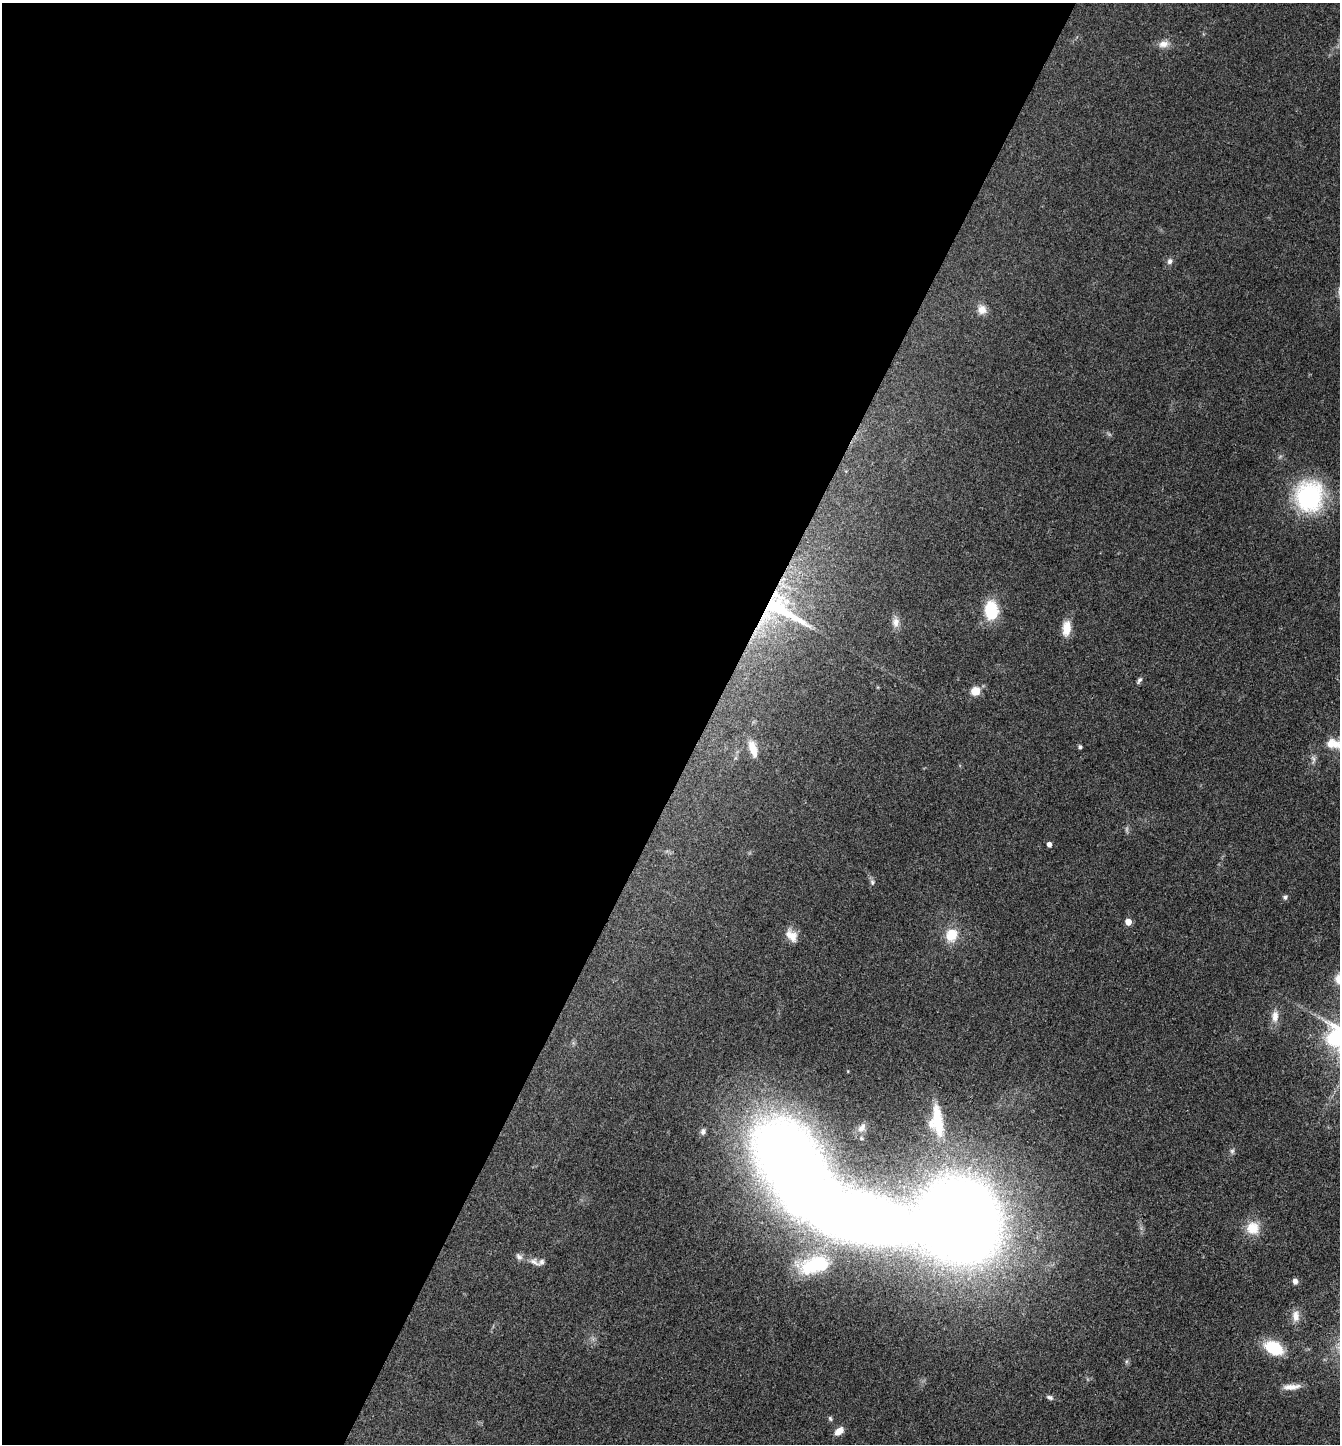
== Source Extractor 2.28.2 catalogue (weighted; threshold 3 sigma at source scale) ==
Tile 5 of 4 x 4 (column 1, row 2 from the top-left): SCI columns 286-1623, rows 2889-4330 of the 5784 x 5775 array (HDU 1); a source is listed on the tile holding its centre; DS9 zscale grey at full resolution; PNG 1342 x 1446 px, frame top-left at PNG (2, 3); no overlay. Shown black and unused: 53% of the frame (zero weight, under 3 of 4 exposures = <1% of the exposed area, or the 3 px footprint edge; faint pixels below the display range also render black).
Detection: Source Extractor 2.28.2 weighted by HDU 2 'WHT'; one run over the whole footprint, this tile lists its part. Background 0.0999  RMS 0.006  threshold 0.027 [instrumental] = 3 sigma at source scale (4.5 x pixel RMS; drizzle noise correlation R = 1.50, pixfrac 1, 0.05/0.05 arcsec/px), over >= 5 px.
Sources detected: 43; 1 too faint to see at this stretch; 1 inside a brighter object's white glare — not listed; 2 inside a brighter listed object's ellipse — not listed separately; the other 39 listed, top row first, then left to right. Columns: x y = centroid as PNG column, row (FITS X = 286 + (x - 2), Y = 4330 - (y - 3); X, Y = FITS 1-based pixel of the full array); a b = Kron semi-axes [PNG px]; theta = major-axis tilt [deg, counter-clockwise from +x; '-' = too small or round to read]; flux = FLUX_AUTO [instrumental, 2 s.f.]
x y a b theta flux
1163 44 14 9 7 4.6
1170 261 8 7 - 2
982 310 11 10 - 5.1
1309 497 27 24 80 85
780 609 62 33 -26 66
991 610 18 13 -88 25
896 622 14 10 83 4.3
1066 628 16 9 83 10
1139 680 9 5 55 1.6
975 691 11 10 - 6.5
1335 744 17 12 -26 7.9
1080 747 4 4 - 1.5
753 749 20 8 -73 7.6
1313 759 13 5 -80 2.2
1049 845 5 4 - 3
872 882 8 6 -79 1.6
1285 897 6 6 - 1.4
1128 922 5 5 - 6.9
791 935 17 11 -51 7
952 935 17 15 57 12
1275 1016 15 9 87 5.5
937 1121 42 17 -84 23
862 1128 13 7 49 2.9
703 1131 8 6 71 1.9
861 1138 4 3 - 0.64
1232 1151 7 6 - 1.4
790 1159 80 56 -51 590
961 1220 51 46 -61 1300
1253 1228 17 16 - 12
519 1257 11 7 -56 2.3
534 1262 15 8 -33 3.8
814 1265 37 18 14 42
1295 1281 5 5 - 3.5
1296 1316 15 9 89 5.2
1274 1348 21 13 -26 23
1291 1387 24 7 5 5.4
1050 1397 9 5 -21 1.7
830 1418 7 5 -59 1.1
839 1431 10 7 42 5.8
Overlapping masked pixels (flux is a lower limit): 1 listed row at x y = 780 609
Isophote crosses this tile's border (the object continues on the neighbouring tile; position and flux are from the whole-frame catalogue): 1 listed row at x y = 1335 744